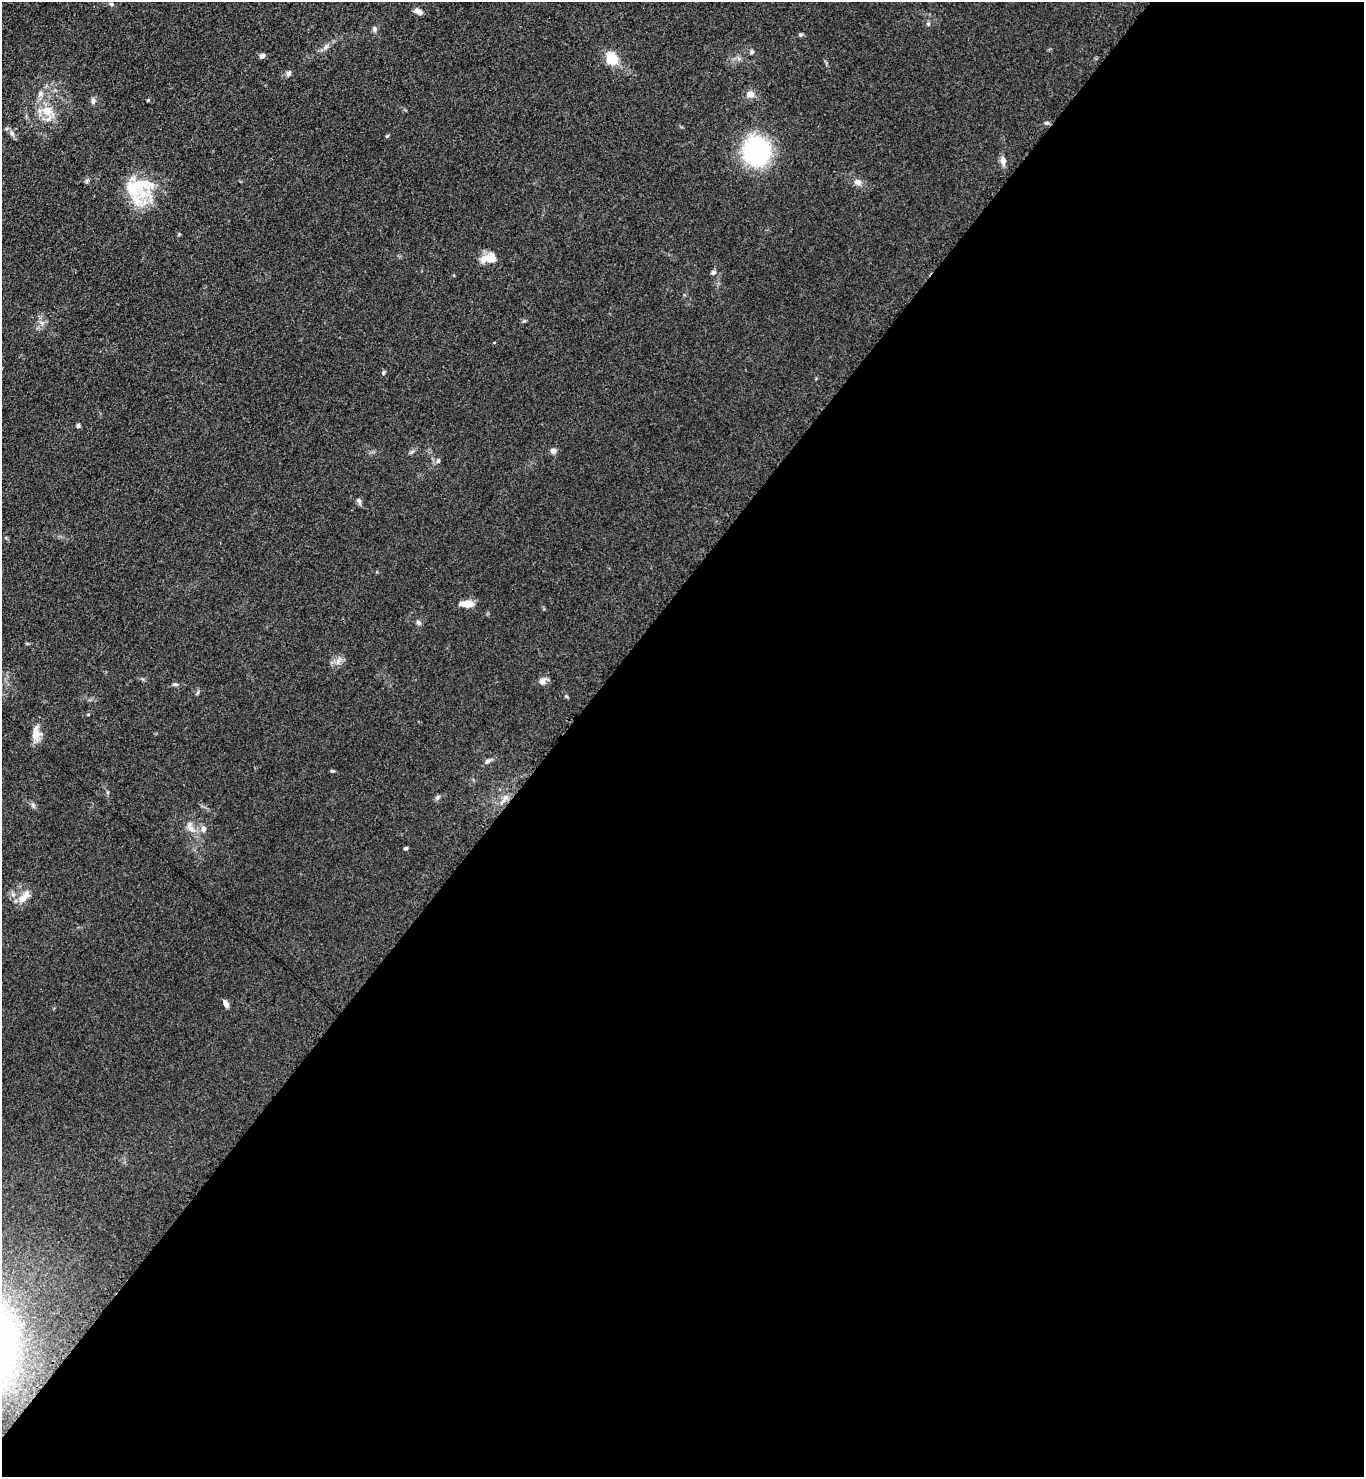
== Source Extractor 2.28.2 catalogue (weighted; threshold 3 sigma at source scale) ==
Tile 12 of 4 x 4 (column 4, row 3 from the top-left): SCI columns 4460-5821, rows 1543-3017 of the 6052 x 6034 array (HDU 1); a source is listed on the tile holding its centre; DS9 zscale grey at full resolution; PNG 1366 x 1479 px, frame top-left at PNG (2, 2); no overlay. Shown black and unused: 59% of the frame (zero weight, under 3 of 4 exposures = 7% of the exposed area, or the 3 px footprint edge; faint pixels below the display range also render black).
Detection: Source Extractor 2.28.2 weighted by HDU 2 'WHT'; one run over the whole footprint, this tile lists its part. Background 0.0831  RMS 0.0073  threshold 0.033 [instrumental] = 3 sigma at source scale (4.5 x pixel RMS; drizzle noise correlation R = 1.50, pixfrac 1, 0.05/0.05 arcsec/px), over >= 5 px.
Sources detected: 51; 1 inside a brighter object's white glare — not listed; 2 inside a brighter listed object's ellipse — not listed separately; the other 48 listed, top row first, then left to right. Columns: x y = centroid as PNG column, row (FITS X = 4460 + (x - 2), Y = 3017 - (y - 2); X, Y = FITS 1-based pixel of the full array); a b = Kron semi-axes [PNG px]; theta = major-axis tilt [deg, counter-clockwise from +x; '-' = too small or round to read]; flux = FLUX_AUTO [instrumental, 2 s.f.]
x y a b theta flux
111 4 6 5 - 1.5
418 12 10 6 -29 3.9
928 24 6 5 - 1.1
375 29 7 6 - 2
801 35 6 5 - 1.1
325 47 7 4 71 1.7
752 52 6 5 - 1.2
262 56 6 5 - 2.5
612 58 9 7 -74 26
289 73 7 5 78 2.4
40 94 8 7 - 2.9
750 94 9 8 - 5.7
148 100 5 3 - 0.56
93 101 7 6 - 2.5
47 111 15 14 - 13
1046 123 6 5 - 1.4
12 134 8 5 -63 2.3
387 136 6 3 44 0.8
756 151 22 20 -76 120
1003 160 10 7 -81 3.8
858 182 10 8 -24 3.7
142 193 22 18 32 24
488 258 23 11 11 9.4
713 272 6 6 - 1.7
42 322 9 4 -9 1.9
383 372 6 5 - 1.1
78 426 5 4 - 1.7
553 451 5 5 - 3.9
412 452 7 4 45 1.4
438 461 7 5 75 1.5
359 501 8 6 -71 2
466 604 15 7 -3 8.8
418 622 7 6 - 1.8
338 661 8 5 46 2.7
542 681 10 8 65 3.4
175 684 7 5 -19 1.3
198 693 7 3 71 1
566 696 5 4 - 0.92
88 714 4 3 - 0.61
36 734 21 11 -90 7.8
488 761 9 5 33 2.3
332 771 6 3 -17 0.88
438 797 6 5 - 1.4
191 829 13 7 -34 5
203 829 9 6 -86 3.2
406 848 5 4 - 1.2
24 897 20 9 44 7.7
226 1004 8 5 -63 3.6